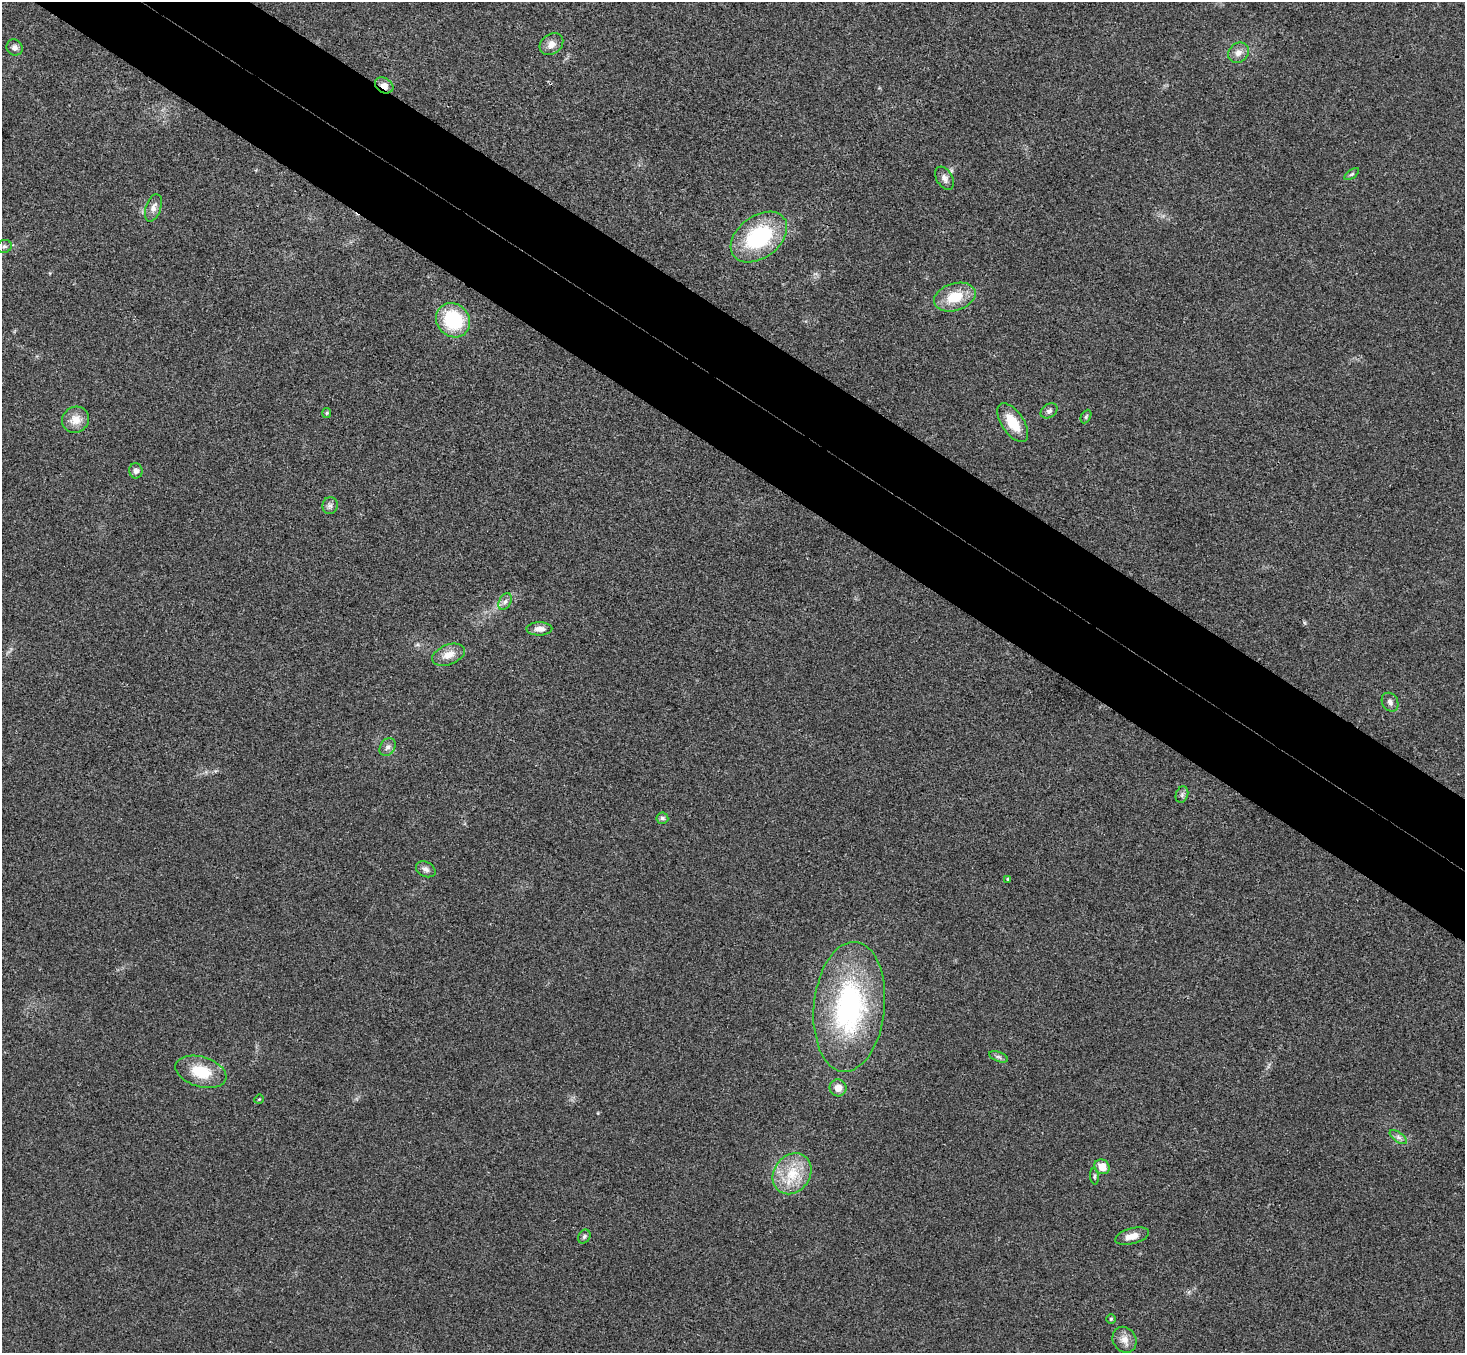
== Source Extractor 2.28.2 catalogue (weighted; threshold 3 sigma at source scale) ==
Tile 11 of 4 x 4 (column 3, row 3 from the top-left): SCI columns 2963-4425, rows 1553-2903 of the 5927 x 5945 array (HDU 1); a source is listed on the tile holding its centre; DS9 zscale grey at full resolution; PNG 1467 x 1355 px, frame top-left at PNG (2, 2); each listed source drawn as its Kron ellipse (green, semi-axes under 4 px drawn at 4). Shown black and unused: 9% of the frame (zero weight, under 3 of 4 exposures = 6% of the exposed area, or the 3 px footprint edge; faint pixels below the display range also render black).
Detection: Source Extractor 2.28.2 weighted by HDU 2 'WHT'; one run over the whole footprint, this tile lists its part. Background 0.0304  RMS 0.0054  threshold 0.0243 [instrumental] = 3 sigma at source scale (4.5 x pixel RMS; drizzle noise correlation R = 1.50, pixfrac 1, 0.05/0.05 arcsec/px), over >= 5 px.
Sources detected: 40; all 40 listed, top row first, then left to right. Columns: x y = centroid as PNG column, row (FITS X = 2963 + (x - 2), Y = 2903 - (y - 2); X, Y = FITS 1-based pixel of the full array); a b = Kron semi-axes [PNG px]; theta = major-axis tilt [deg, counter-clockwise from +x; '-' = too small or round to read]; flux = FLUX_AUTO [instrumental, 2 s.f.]
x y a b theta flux
551 44 13 10 37 4
15 47 8 7 - 2.2
1238 53 11 9 41 3.5
384 85 9 7 -30 4.2
1352 174 8 4 35 0.95
944 178 12 8 -58 2.9
153 208 14 7 72 3.4
759 237 31 21 37 49
4 246 7 6 - 1.5
955 297 21 13 17 14
453 320 18 16 -46 33
1049 411 9 6 36 1.6
327 413 5 4 - 0.66
1086 417 7 4 63 0.84
76 420 14 12 29 6.7
1013 423 22 11 -56 13
136 471 7 6 - 2.1
330 506 8 7 - 1.9
505 601 9 6 62 1.9
539 629 13 6 0 3.2
448 655 17 10 21 6.1
1390 702 10 7 -57 2.3
388 747 9 7 57 2.2
1182 795 8 6 70 1.4
662 818 6 5 - 1.4
426 869 10 7 -28 2.1
1008 879 3 3 - 0.61
849 1007 65 35 84 95
998 1057 10 4 -21 1.4
201 1072 26 15 -16 17
838 1088 8 8 - 4.1
259 1099 5 4 - 0.52
1398 1137 10 5 -35 1.7
1102 1167 8 7 - 6.9
792 1174 22 18 54 17
1094 1176 8 3 -86 0.89
1132 1236 17 7 15 5.3
584 1237 7 5 57 1.2
1111 1319 5 4 - 0.82
1124 1340 13 11 -57 4.4
Overlapping masked pixels (flux is a lower limit): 1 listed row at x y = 384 85